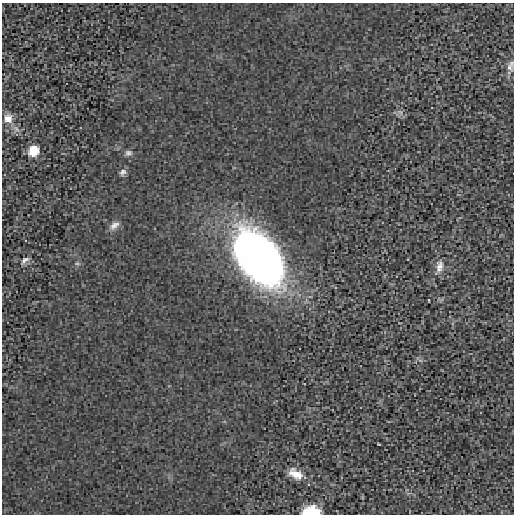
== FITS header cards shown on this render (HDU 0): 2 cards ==
NAXIS1  =                  512 / length of data axis 1
NAXIS2  =                  512 / length of data axis 2

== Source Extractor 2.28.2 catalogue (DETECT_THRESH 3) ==
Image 512 x 512 px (HDU 0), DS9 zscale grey, 1 PNG px = 1 image px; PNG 516 x 516 px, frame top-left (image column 1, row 512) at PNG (2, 3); no overlay
Background 3.41e-04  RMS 0.012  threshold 0.035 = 3 sigma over >= 5 px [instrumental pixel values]
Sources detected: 13; all 13 listed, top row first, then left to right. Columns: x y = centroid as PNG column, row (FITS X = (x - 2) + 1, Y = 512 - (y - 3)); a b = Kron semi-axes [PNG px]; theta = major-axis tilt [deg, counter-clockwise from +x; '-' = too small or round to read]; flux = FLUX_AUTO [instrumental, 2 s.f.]
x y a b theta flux
510 67 11 8 -52 3.9
8 118 13 12 - 7.4
33 151 11 10 - 14
128 153 10 7 17 2.6
123 172 9 7 36 2.7
114 225 14 8 38 4.6
259 258 58 32 -51 500
25 260 14 7 43 3.4
77 263 6 4 0 1.2
439 266 16 9 80 5.9
379 444 3 2 - 0.54
295 474 18 11 -30 9.9
311 512 11 6 2 76
At the frame edge (FLAGS 8, measured only in part): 1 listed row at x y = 311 512